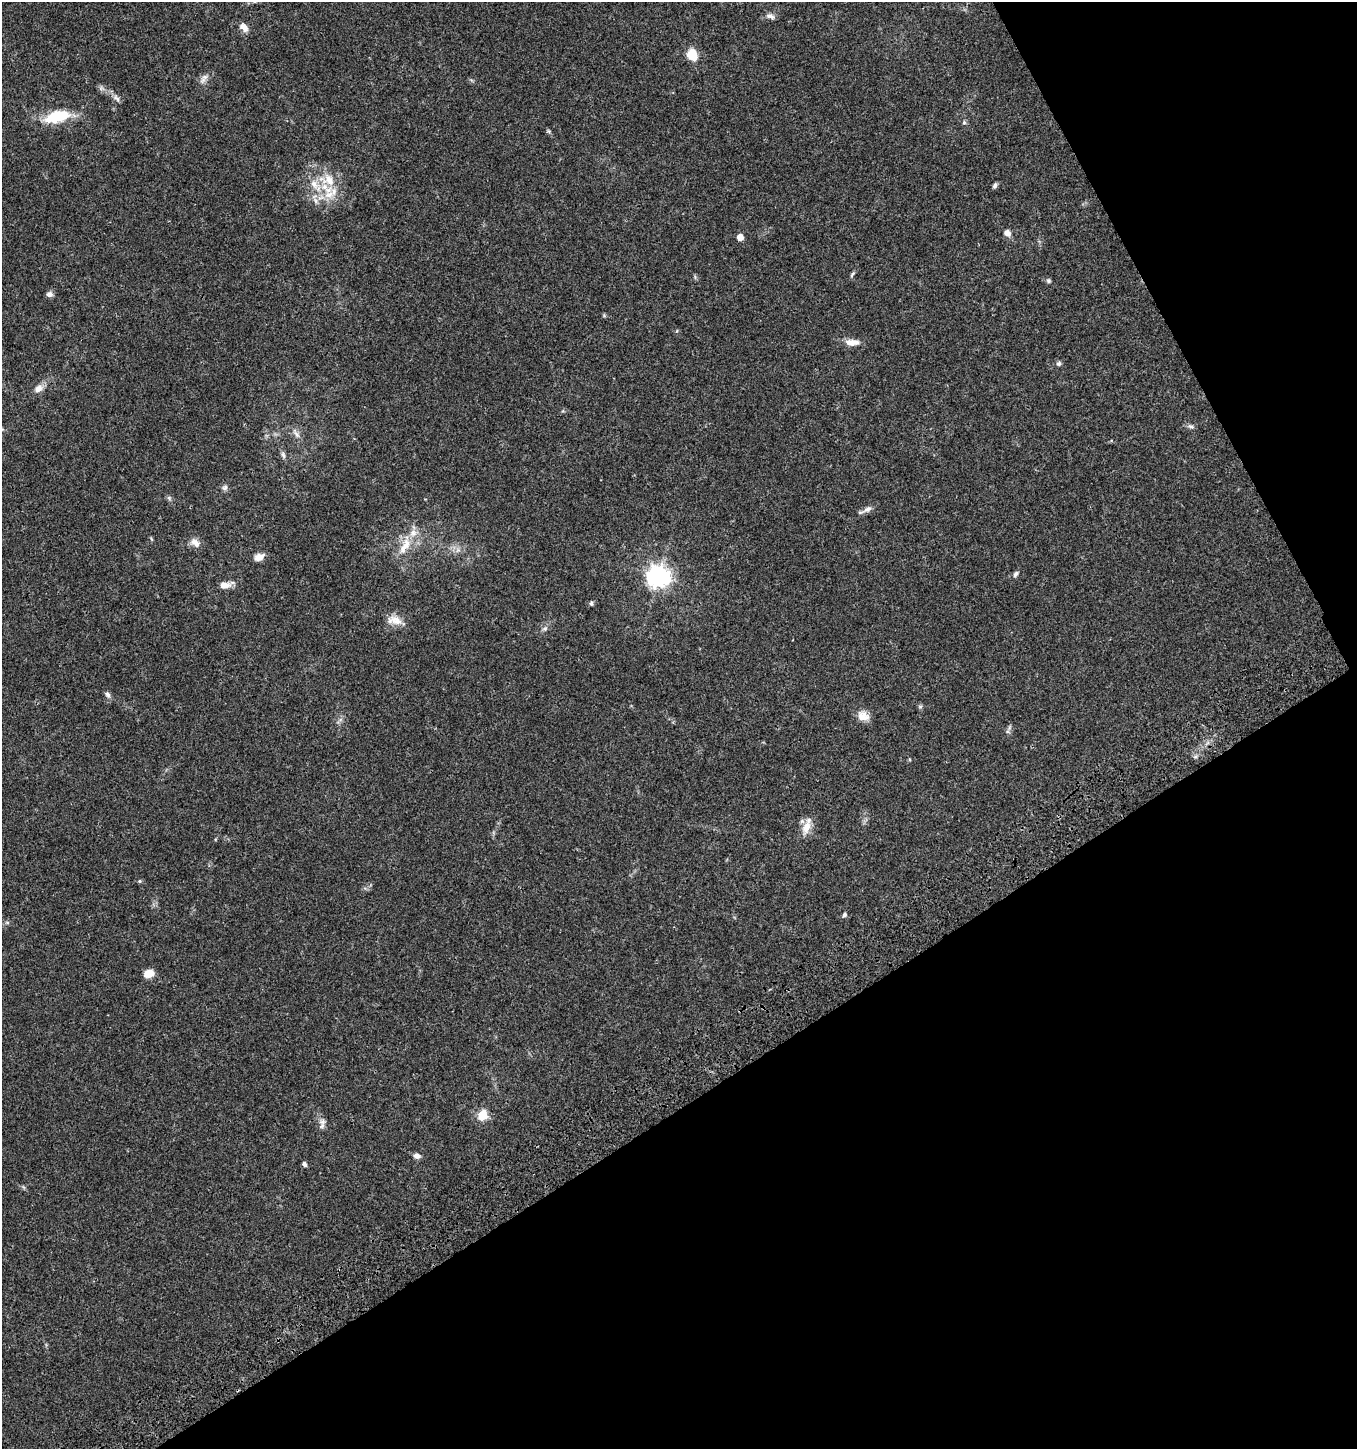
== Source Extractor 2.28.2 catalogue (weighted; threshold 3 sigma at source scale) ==
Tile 12 of 4 x 4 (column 4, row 3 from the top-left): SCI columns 4244-5598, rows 1557-3003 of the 5835 x 6003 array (HDU 1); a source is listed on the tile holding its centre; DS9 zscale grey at full resolution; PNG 1359 x 1451 px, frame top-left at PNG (2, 2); no overlay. Shown black and unused: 30% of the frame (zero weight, under 3 of 4 exposures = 6% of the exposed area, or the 3 px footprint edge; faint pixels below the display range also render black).
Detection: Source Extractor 2.28.2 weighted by HDU 2 'WHT'; one run over the whole footprint, this tile lists its part. Background 0.0349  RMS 0.0033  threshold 0.0149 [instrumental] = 3 sigma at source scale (4.5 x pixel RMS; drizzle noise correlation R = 1.50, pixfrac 1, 0.0396/0.0396 arcsec/px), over >= 5 px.
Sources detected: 55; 5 inside a brighter listed object's ellipse — not listed separately; the other 50 listed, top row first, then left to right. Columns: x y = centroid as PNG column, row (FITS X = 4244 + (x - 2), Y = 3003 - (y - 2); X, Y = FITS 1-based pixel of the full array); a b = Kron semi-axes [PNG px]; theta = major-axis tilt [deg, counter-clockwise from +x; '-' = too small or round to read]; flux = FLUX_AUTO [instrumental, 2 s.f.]
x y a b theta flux
770 16 12 7 -21 1.4
244 27 12 7 -48 2.3
692 55 9 8 - 8
203 80 13 7 61 1.6
117 98 13 5 -50 1.3
57 116 29 12 14 14
964 122 6 5 - 0.62
549 131 5 5 - 0.49
328 180 26 17 -18 9.5
995 185 6 5 - 0.8
315 201 9 6 -58 1.3
1007 233 8 7 - 2
740 237 5 4 - 4.2
852 274 9 4 57 0.66
1048 281 6 6 - 0.67
49 294 8 6 2 1.2
850 343 13 9 -10 2.4
1059 363 7 5 61 0.75
38 389 13 9 38 2.3
1190 426 9 5 -18 0.87
2 429 6 3 -70 0.38
296 434 11 6 -53 1.5
283 455 10 5 -65 0.97
225 488 8 7 - 0.93
169 498 7 5 -45 0.65
867 509 15 7 29 1.7
195 543 14 9 -38 2.3
405 546 31 11 64 7
458 550 7 5 45 0.96
259 557 12 8 20 2.4
1015 574 9 6 61 0.87
658 576 8 8 - 230
226 585 17 8 12 2.9
591 603 6 5 - 0.62
396 620 19 12 -27 3.8
545 629 9 6 48 0.96
108 695 9 6 -61 1.1
920 707 6 5 - 0.59
863 716 15 12 -20 3.3
1009 727 8 4 81 0.71
1195 757 6 4 19 0.59
806 827 21 11 70 4.2
140 881 5 5 - 0.39
844 915 6 5 - 0.77
7 922 6 4 -1 0.53
148 973 11 8 14 3.3
483 1115 6 5 - 20
323 1122 9 9 - 1.6
417 1156 7 6 - 1.6
304 1164 6 5 - 0.81
Isophote crosses this tile's border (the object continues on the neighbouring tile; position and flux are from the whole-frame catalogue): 1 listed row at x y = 2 429